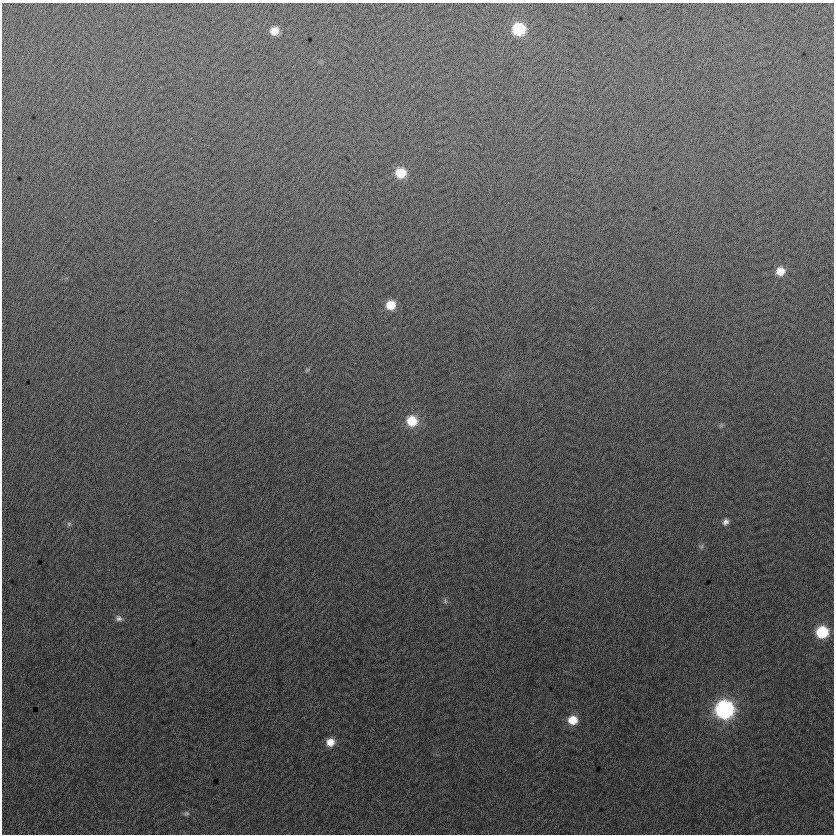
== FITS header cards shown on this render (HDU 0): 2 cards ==
NAXIS1  =                  832
NAXIS2  =                  832

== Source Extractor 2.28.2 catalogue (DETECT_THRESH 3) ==
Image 832 x 832 px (HDU 0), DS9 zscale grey, 1 PNG px = 1 image px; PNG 836 x 836 px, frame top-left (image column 1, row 832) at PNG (2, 3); no overlay
Background 3.97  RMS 13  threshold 38.2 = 3 sigma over >= 5 px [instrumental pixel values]
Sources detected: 17; all 17 listed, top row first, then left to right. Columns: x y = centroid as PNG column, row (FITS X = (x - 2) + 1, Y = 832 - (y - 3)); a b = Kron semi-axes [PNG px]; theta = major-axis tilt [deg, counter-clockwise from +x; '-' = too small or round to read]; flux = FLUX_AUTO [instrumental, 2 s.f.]
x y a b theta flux
519 29 9 9 - 49000
274 31 8 7 - 9800
400 173 9 9 - 21000
780 271 9 8 - 11000
390 305 9 8 - 16000
307 370 4 3 - 1100
412 421 11 11 - 21000
725 522 8 6 53 3800
69 524 6 6 - 1700
701 546 8 6 55 1900
445 601 7 6 - 2000
119 618 9 7 -22 3300
822 632 9 9 - 42000
724 709 11 10 - 220000
572 720 9 9 - 16000
330 742 8 8 - 10000
186 813 7 6 - 1800